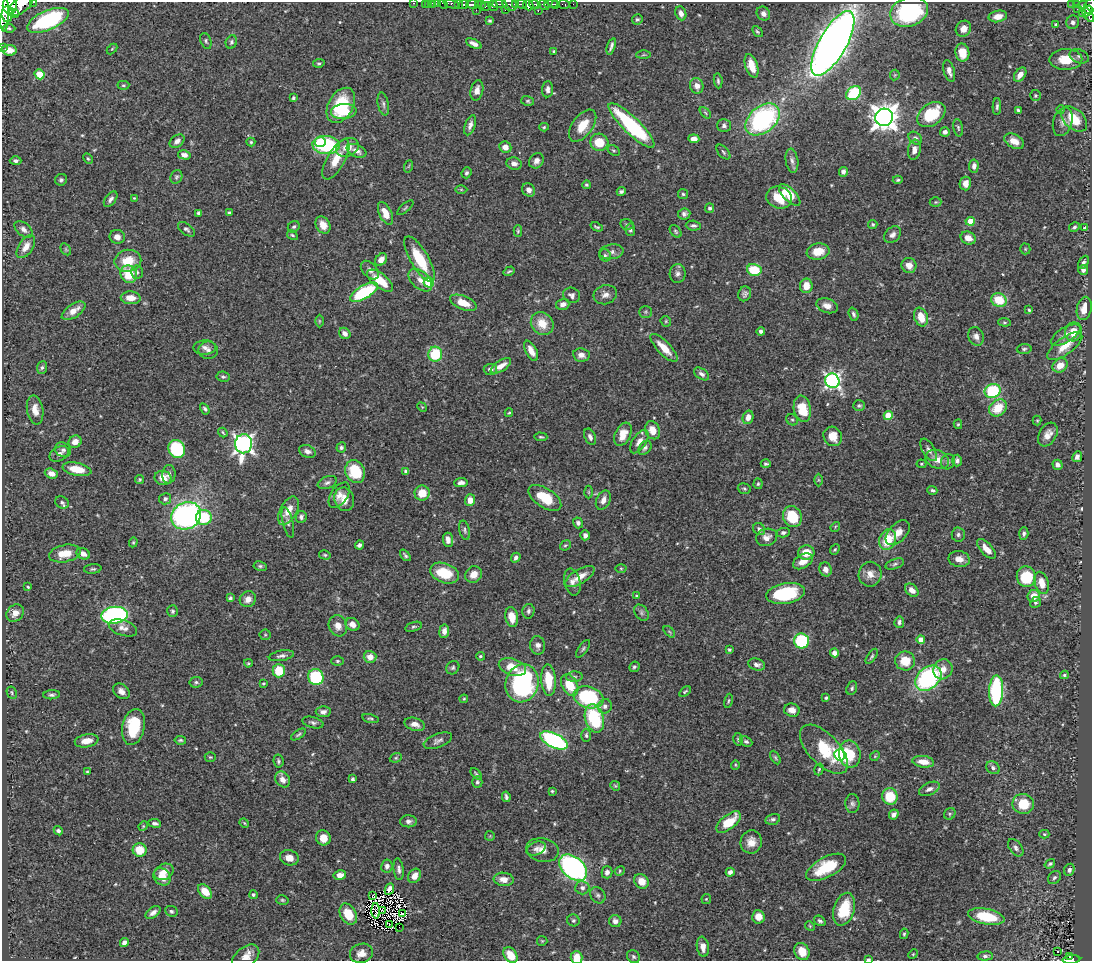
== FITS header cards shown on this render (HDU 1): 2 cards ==
NAXIS1  =                 1090
NAXIS2  =                  959

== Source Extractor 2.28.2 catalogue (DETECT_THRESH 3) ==
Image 1090 x 959 px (HDU 1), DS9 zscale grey, 1 PNG px = 1 image px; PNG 1094 x 963 px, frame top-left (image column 1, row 959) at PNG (2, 2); each listed source drawn as its Kron ellipse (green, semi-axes under 4 px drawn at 4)
Background 0.683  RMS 0.018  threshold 0.0542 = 3 sigma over >= 5 px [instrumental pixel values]
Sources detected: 544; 2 with non-positive FLUX_AUTO (blend fragments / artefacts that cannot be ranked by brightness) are neither listed nor drawn; of the other 542, the 500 brightest by FLUX_AUTO listed and drawn (42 fainter detections omitted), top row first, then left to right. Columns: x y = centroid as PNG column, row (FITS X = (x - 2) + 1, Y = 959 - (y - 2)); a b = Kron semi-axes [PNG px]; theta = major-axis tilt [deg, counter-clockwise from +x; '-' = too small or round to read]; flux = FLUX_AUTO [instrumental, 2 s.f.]
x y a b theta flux
33 2 3 2 - 45
414 3 3 2 - 16
425 3 2 2 - 8.8
429 3 3 2 - 5.2
432 3 2 2 - 9.3
438 3 2 2 - 8.7
443 4 6 2 -45 14
451 4 9 4 -20 52
459 4 3 3 - 100
478 4 3 2 - 59
499 4 7 3 -1 190
510 4 8 6 -30 260
516 4 3 3 - 69
521 4 5 3 - 130
535 4 6 3 -18 140
551 4 7 3 3 280
556 4 4 3 - 180
563 4 6 3 -10 49
573 4 2 2 - 5.2
1076 4 4 3 - 82
10 5 9 7 -89 1300
21 5 15 7 39 1500
463 5 5 3 - 380
472 5 6 4 2 350
481 5 4 3 - 23
528 5 5 5 - 700
544 5 6 3 -27 310
1072 5 3 3 - 7.8
1083 5 4 3 - 69
493 6 5 4 - 110
1090 6 8 5 63 250
486 7 5 2 - 94
3 8 23 5 -87 2200
1077 9 2 2 - 5.8
476 10 2 2 - 7.4
505 10 2 2 - 21
538 11 3 2 - 16
1088 11 6 4 52 160
909 12 19 14 20 140
13 13 6 4 -18 260
681 13 7 5 -67 6.4
7 14 8 5 -88 1100
763 14 7 6 - 5
1083 14 4 3 - 24
1088 15 7 4 -54 260
998 16 9 5 11 9.7
637 19 5 5 - 2.1
48 20 22 9 23 130
490 21 3 3 - 1.9
1073 22 7 6 - 5.2
1055 24 3 3 - 2
9 28 6 4 -3 2.1
963 29 8 7 - 9
757 32 6 4 -48 1.9
206 41 8 5 -68 2.3
231 42 7 5 67 2.6
833 43 36 13 60 1300
474 44 8 4 -27 5.8
611 46 8 3 71 3.4
2 47 2 2 - 6.7
112 49 6 4 45 1.3
9 50 7 5 -7 11
554 51 3 3 - 1.8
962 53 9 7 -80 21
643 55 7 4 1 1.6
1079 56 10 6 -23 4.1
1066 59 16 10 1 26
319 63 6 4 8 1.9
751 66 12 6 -72 19
949 71 11 5 -73 6.7
39 74 5 4 - 34
895 75 5 5 - 1.7
1020 75 8 5 53 9.6
718 81 7 4 -84 2.3
123 85 6 4 3 1.8
697 86 8 6 -74 7.1
548 89 8 5 85 4.9
477 90 10 6 77 8.1
854 93 8 6 39 70
1035 95 5 5 - 2
293 98 4 3 - 1.9
528 101 6 5 - 2
383 104 11 5 -79 3.8
341 105 19 12 60 53
997 107 8 4 88 2.9
1061 109 4 4 - 1.7
1018 110 4 3 - 2.5
344 111 13 7 4 48
705 113 7 4 -46 1.8
931 114 15 10 35 54
884 117 9 8 - 1400
763 119 19 13 40 200
1074 119 15 9 -42 28
1063 122 14 9 73 6.6
470 125 10 5 71 5.5
631 125 31 8 -44 120
583 126 18 10 54 23
724 126 6 6 - 3.6
544 127 5 4 - 1.6
958 128 9 5 -78 2.3
945 132 5 4 - 4.4
915 138 7 5 -40 4
694 139 5 4 - 8.3
177 141 8 5 38 6.2
1014 141 11 7 -28 13
251 142 4 4 - 1.7
320 142 5 5 - 24
599 142 9 8 - 25
326 145 13 9 -3 110
347 147 12 8 25 15
505 147 6 5 - 9.4
614 150 6 4 -32 1.9
914 150 10 6 80 7.7
357 151 10 6 -23 7.8
723 152 9 5 -48 2.4
184 155 6 4 -14 6.2
88 159 5 4 - 1.7
336 159 22 9 61 22
16 161 6 4 -2 3.5
536 161 8 6 50 5.9
792 161 12 6 -81 5.2
514 164 8 6 -16 6
409 166 6 4 70 1.4
974 166 6 5 - 4.8
843 172 5 4 - 4.8
467 173 5 4 - 2.7
176 177 7 5 64 2.4
61 180 6 5 - 2.6
898 180 5 4 - 1.9
965 183 7 5 78 7.3
586 185 4 4 - 2.2
461 189 6 4 -1 1.4
529 190 7 6 - 6.4
621 191 4 3 - 2.8
683 194 5 5 - 1.9
790 195 14 6 -45 29
779 197 13 10 -15 36
134 198 4 4 - 1.2
111 199 9 5 52 4.7
936 202 6 5 - 1.8
405 208 10 4 41 1.9
710 208 5 4 - 2.6
199 213 4 4 - 5.2
229 213 4 4 - 2.5
385 213 12 6 -65 17
684 214 6 5 - 3.8
970 221 4 4 - 30
627 224 7 5 -12 2.4
873 224 4 4 - 1.7
323 225 9 7 -60 12
693 226 7 5 -3 3.1
294 227 6 5 - 2.8
597 227 6 3 -21 1.9
1074 227 5 4 - 2.4
1085 228 4 3 - 1.7
23 229 10 6 -39 5.4
186 229 10 5 -37 3.3
630 230 6 5 - 2.6
518 231 6 3 90 1.7
676 231 7 5 -52 2
292 235 6 4 -31 2.1
893 235 9 7 45 5.3
117 237 7 7 - 7.9
968 238 8 6 -23 10
26 247 13 7 56 11
66 249 6 4 -59 1.7
1025 249 5 5 - 1.7
818 251 11 8 11 20
612 252 12 7 6 5.7
605 255 6 5 - 2.5
420 259 26 9 -60 47
381 260 7 5 46 9.1
128 261 13 11 11 25
1083 262 7 4 61 3
909 265 7 7 - 9.8
370 270 11 7 -47 6
754 270 7 5 -12 46
1083 270 5 5 - 5.2
509 271 6 3 32 2
137 272 7 6 - 2.6
129 274 9 8 - 34
678 274 9 8 - 5
420 280 14 8 -42 11
380 281 15 7 -38 34
429 282 5 5 - 73
806 286 7 6 - 16
364 292 15 6 30 99
745 294 7 6 - 3.4
572 295 8 7 - 4.7
605 295 12 9 16 7.4
131 298 10 6 -3 14
999 300 8 6 -27 33
463 303 14 7 -21 19
563 304 6 5 - 7
827 306 11 7 -18 8.7
1084 308 12 7 77 13
1029 310 4 4 - 1.7
74 311 13 6 34 14
645 312 6 5 - 2.6
853 314 7 4 -70 2.8
921 317 9 6 -70 20
319 321 6 4 -90 1.5
666 321 5 5 - 1.6
1004 322 6 4 -6 1.8
542 324 12 10 -49 19
761 331 4 4 - 3.2
1074 332 9 8 - 21
345 333 6 5 - 6.8
1066 335 16 7 31 10
976 336 9 7 -69 7
1065 346 21 8 36 19
205 347 11 7 1 5.6
664 348 18 6 -46 21
1024 349 7 5 2 2.5
208 350 10 8 -1 5.8
531 351 11 5 -63 10
435 354 7 7 - 53
581 355 8 6 -7 7.8
1060 365 8 6 37 14
501 366 11 5 32 11
42 367 6 5 - 2.7
490 369 6 5 - 5.2
702 374 8 5 -34 4.2
223 377 7 5 -9 2.6
832 381 7 7 - 350
993 391 8 6 19 89
859 406 6 5 - 2.2
422 407 5 4 - 1.3
998 408 10 7 39 30
205 409 6 4 -56 2.9
802 409 13 8 -79 40
35 410 14 8 -81 12
509 413 4 3 - 1.5
888 415 4 4 - 38
748 417 7 5 75 9.4
792 420 6 5 - 2.1
1037 420 5 4 - 1.5
958 424 5 4 - 1.4
653 430 9 7 -66 14
223 432 5 3 - 1.8
623 434 12 8 65 15
1048 435 13 8 60 10
833 436 10 9 - 17
541 437 6 4 -3 1.7
590 437 9 5 -66 4.2
75 442 7 6 - 7.8
639 442 13 6 56 8.1
244 444 9 8 - 560
341 447 5 5 - 2.8
645 448 8 5 49 3.4
177 449 9 8 - 79
63 450 8 7 - 3.4
929 450 12 6 -60 5.4
307 451 9 6 -22 5.6
59 454 10 7 28 5.6
1077 457 5 4 - 4.9
937 459 12 9 -26 13
957 461 6 5 - 4
948 462 8 6 74 3.4
766 464 5 3 - 2.3
921 464 5 4 - 1.6
1057 465 5 5 - 5.2
77 469 14 6 -12 26
355 471 12 9 -66 50
406 471 4 4 - 2.2
51 473 6 5 - 8.6
169 474 9 6 85 4.7
163 478 8 7 - 16
140 479 4 4 - 1.8
818 480 6 4 -89 1.9
327 483 10 6 22 4
461 483 7 4 6 4.5
758 484 5 4 - 1.9
744 489 6 5 - 2.2
932 490 5 4 - 2.4
589 492 6 4 -89 1.8
422 493 7 7 - 21
339 495 14 8 56 9.7
545 498 19 9 -33 35
165 499 6 5 - 3.5
344 499 12 9 -72 15
470 500 6 5 - 12
603 500 10 7 65 7.9
62 502 7 5 -34 3.4
288 511 15 8 61 17
186 516 15 13 28 340
204 517 8 7 - 51
301 517 6 5 - 3.4
792 517 11 9 -62 44
288 522 15 5 -76 4
578 523 5 5 - 3.4
835 527 5 4 - 1.5
759 529 6 5 - 3.6
465 530 10 5 -75 3.1
783 533 6 4 12 3.4
898 533 15 9 46 12
958 534 7 6 - 2.9
1024 534 6 4 86 3
585 535 5 5 - 5.5
767 537 11 8 18 7.8
888 539 11 8 67 38
448 540 7 5 -86 5.9
133 542 5 4 - 1.5
359 545 5 3 - 4.1
565 545 6 4 39 1.8
986 549 12 5 -48 12
835 550 5 4 - 1.7
806 552 8 7 - 19
65 553 16 8 11 21
83 554 7 5 -29 6.7
325 555 6 4 -15 1.8
405 555 6 3 -48 2.4
516 558 5 4 - 3.7
959 559 10 8 -10 9.7
803 561 11 6 30 11
895 564 9 5 19 3.1
260 566 7 4 -9 2.3
621 568 5 3 - 1.2
93 569 9 4 5 2.4
826 569 7 6 - 6.2
444 573 15 9 -19 37
474 574 9 7 44 11
870 574 12 11 - 12
580 576 17 7 31 15
1026 577 10 9 - 47
572 582 14 8 -76 7.5
1042 583 11 7 -74 17
28 587 3 3 - 1.5
912 590 8 5 -42 7.3
785 593 19 10 10 80
637 596 4 3 - 1.9
1034 596 6 6 - 15
230 598 4 4 - 2.2
248 599 8 7 - 7.9
1036 602 5 5 - 2.5
172 611 6 5 - 2.1
528 611 7 6 - 3.1
15 613 9 7 46 10
641 613 9 6 -53 3.3
115 615 13 8 6 290
512 617 10 6 -78 16
899 622 5 5 - 3.6
352 624 7 6 - 7.9
338 626 11 9 -71 11
413 627 8 4 16 2.4
123 628 15 7 -18 8
444 631 7 5 83 6.3
669 632 7 4 -46 1.7
265 635 5 5 - 1.7
921 639 4 4 - 11
801 641 7 7 - 86
538 645 9 7 -79 6.5
583 649 10 4 55 2.4
729 650 3 3 - 2.4
834 653 4 4 - 5.9
281 656 13 5 10 4.4
480 656 4 3 - 2
872 656 9 4 55 2
370 657 6 6 - 12
337 661 6 4 0 1.9
905 661 10 9 - 25
248 663 4 3 - 1.4
757 665 9 5 -16 5.2
512 667 14 8 -18 22
634 667 5 5 - 2
453 668 7 6 - 2.7
943 669 10 9 - 12
279 671 6 6 - 31
1064 675 4 3 - 2.1
316 677 8 7 - 76
574 677 8 5 5 3
928 678 14 10 40 170
548 680 16 7 -86 33
196 682 6 5 - 2.8
263 683 4 3 - 1.3
522 683 19 16 72 190
570 685 11 7 -61 33
852 688 7 5 65 2.6
121 691 9 6 -39 6.7
685 691 7 4 37 1.8
996 691 15 7 87 140
12 693 6 5 - 1.9
52 695 8 4 4 3
588 697 15 10 -15 100
826 698 3 3 - 1.7
464 699 4 3 - 1.4
728 701 7 3 78 1.5
605 706 7 7 - 4.6
792 710 8 6 -14 8.7
323 712 7 5 -2 4.7
594 718 14 9 -74 82
370 719 8 4 -14 2.2
313 723 11 5 -14 3.7
415 724 10 6 -16 8.1
133 727 18 11 78 62
298 734 8 3 33 2.2
586 735 7 5 -90 2.5
738 739 6 5 - 2.1
180 740 6 4 -8 2
554 740 15 7 -26 220
87 741 12 6 11 14
438 741 15 7 21 5.2
746 741 6 5 - 2.7
824 749 31 15 -46 52
850 754 14 10 -81 45
840 755 5 5 - 270
875 756 5 4 - 1.5
210 757 5 4 - 1.7
775 757 7 4 -61 2
396 758 6 4 21 1.7
278 761 6 5 - 2.5
923 762 11 6 -7 16
735 765 4 4 - 1.4
993 768 7 6 - 3.9
819 769 6 4 72 1.9
87 772 3 2 - 1.3
476 774 7 3 -49 1.8
283 779 8 6 -54 7.5
352 779 4 4 - 2
477 782 5 5 - 2.6
615 786 5 4 - 1.5
929 789 11 6 25 5.9
552 791 3 3 - 1.4
890 796 8 7 - 39
506 797 5 3 - 2.7
852 804 9 7 -87 4
1023 804 11 10 - 30
894 814 5 4 - 5.2
950 814 6 5 - 2
773 819 7 5 15 3.1
408 821 8 6 2 4.6
729 822 14 7 38 32
155 823 6 4 -7 3.3
244 823 5 4 - 1.3
143 826 5 4 - 1.4
58 831 5 4 - 3.1
1044 834 5 4 - 1.5
490 836 5 5 - 1.3
323 838 8 7 - 12
751 842 11 10 - 12
1016 848 10 6 -54 4.1
536 849 10 6 22 4.9
140 850 7 6 - 25
542 850 16 11 -11 12
289 858 9 7 -17 11
1050 864 6 3 35 2.1
387 866 6 5 - 5.4
826 867 22 10 28 47
573 868 16 10 -42 370
399 869 11 5 -83 4.3
1069 870 6 5 - 4
620 871 5 4 - 1.6
164 872 10 7 27 11
607 872 6 5 - 5.1
730 872 4 4 - 4.6
340 875 6 5 - 9.1
415 876 7 6 - 11
162 877 9 8 - 16
1054 878 7 5 44 3
504 879 10 6 -7 11
641 881 8 6 -44 15
582 888 7 6 - 5.2
389 889 6 4 66 5.9
205 891 8 5 -48 17
253 895 4 4 - 2.2
373 895 3 3 - 3
598 895 9 7 -50 3.7
706 899 5 5 - 1.5
282 900 6 4 -16 1.9
844 909 17 10 73 42
383 910 2 2 - 2
171 911 6 5 - 2.6
376 911 8 2 -89 1.7
153 912 8 5 35 5.7
402 913 3 2 - 1.5
348 914 11 8 -61 28
758 917 7 6 - 11
986 917 18 7 -11 58
573 920 6 6 - 2.5
615 921 6 6 - 6.3
820 921 6 4 -37 2.9
389 925 3 2 - 2
810 926 5 4 - 1.4
399 927 2 2 - 24
904 934 5 3 - 1.9
542 941 5 5 - 1.4
124 943 5 4 - 5.2
703 947 10 6 -81 9.3
1058 951 3 3 - 2.7
802 952 9 7 -61 17
361 953 11 9 16 10
913 954 5 4 - 1.4
510 955 9 6 -53 22
985 956 8 4 5 3.4
246 957 16 9 39 12
633 957 7 6 - 2.6
1070 957 3 2 - 16
577 958 6 6 - 18
868 959 4 2 - 1.9
1071 959 9 3 4 110
At the frame edge (FLAGS 8, measured only in part): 15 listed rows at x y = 33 2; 414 3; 425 3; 432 3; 438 3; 443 4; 451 4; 21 5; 1090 6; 3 8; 2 47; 510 955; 577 958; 868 959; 1071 959
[42 fainter detections neither listed nor drawn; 2 non-positive-flux detections neither listed nor drawn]